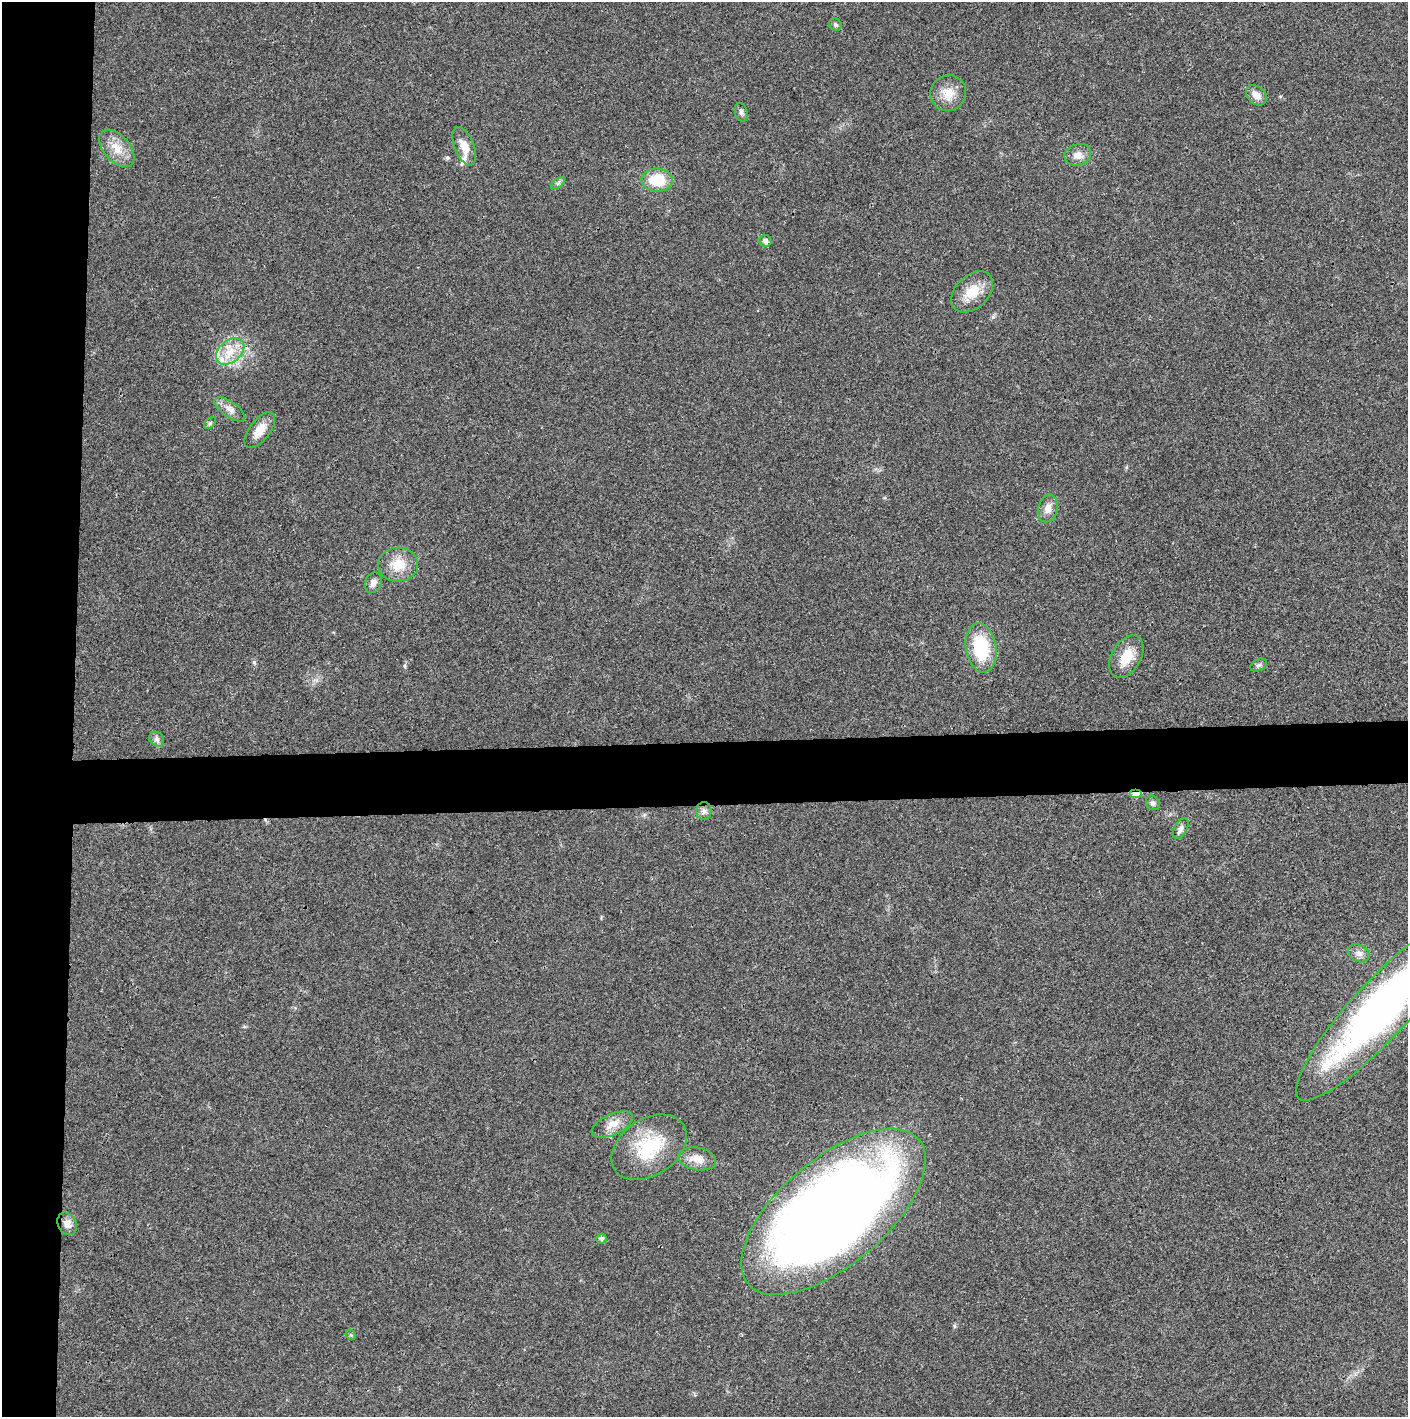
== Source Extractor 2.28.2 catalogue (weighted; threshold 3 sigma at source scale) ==
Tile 4 of 3 x 3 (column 1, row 2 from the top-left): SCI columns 4-1409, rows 1415-2829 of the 4221 x 4243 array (HDU 1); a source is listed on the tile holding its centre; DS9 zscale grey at full resolution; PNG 1410 x 1419 px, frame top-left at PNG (2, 2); each listed source drawn as its Kron ellipse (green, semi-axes under 4 px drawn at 4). Shown black and unused: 9% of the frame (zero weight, under 3 of 4 exposures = <1% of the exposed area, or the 3 px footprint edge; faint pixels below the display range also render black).
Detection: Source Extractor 2.28.2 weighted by HDU 2 'WHT'; one run over the whole footprint, this tile lists its part. Background 0.019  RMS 0.0051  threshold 0.0231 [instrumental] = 3 sigma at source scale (4.5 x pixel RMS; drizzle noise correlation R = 1.50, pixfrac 1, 0.05/0.05 arcsec/px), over >= 5 px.
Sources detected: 38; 3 inside a brighter listed object's ellipse — not listed separately; the other 35 listed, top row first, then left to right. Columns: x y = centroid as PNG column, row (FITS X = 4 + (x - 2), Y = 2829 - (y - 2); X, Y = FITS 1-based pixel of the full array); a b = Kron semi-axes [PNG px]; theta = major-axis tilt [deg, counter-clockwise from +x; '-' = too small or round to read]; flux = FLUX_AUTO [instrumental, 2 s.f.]
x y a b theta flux
835 25 6 6 - 1.1
948 93 18 17 - 7.8
1256 95 12 8 -42 4.3
741 112 9 6 -75 1.5
464 146 20 9 -68 6.8
117 148 22 13 -48 8.4
1078 155 13 10 18 4.2
657 180 16 11 0 15
558 183 8 4 37 1.1
765 241 6 6 - 2.1
972 292 24 16 43 11
230 351 16 11 40 8.5
230 409 18 7 -35 3.6
210 423 7 4 45 0.87
260 430 21 10 53 6.4
1048 508 14 9 77 4.2
398 565 20 17 2 10
373 583 10 8 65 2.6
981 648 25 15 -81 28
1126 657 23 14 60 11
1259 665 9 5 27 1.3
157 739 8 6 -46 1.7
1136 794 6 4 0 8.9
1153 803 7 6 - 1.6
704 811 9 8 - 2.1
1181 829 11 6 61 2.3
1359 953 11 8 -31 2.6
1381 1009 121 28 47 230
612 1125 22 10 25 6.1
649 1147 41 28 33 30
697 1159 19 11 -11 6.3
833 1212 112 53 40 700
67 1224 12 9 -59 3.5
601 1238 5 5 - 1.3
351 1335 6 4 -45 0.67
Overlapping masked pixels (flux is a lower limit): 1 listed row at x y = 1136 794
Isophote crosses this tile's border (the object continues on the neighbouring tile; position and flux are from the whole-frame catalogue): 1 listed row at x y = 1381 1009
Unlisted compact peaks at least as high as the median listed source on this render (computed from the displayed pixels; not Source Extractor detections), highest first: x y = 254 662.